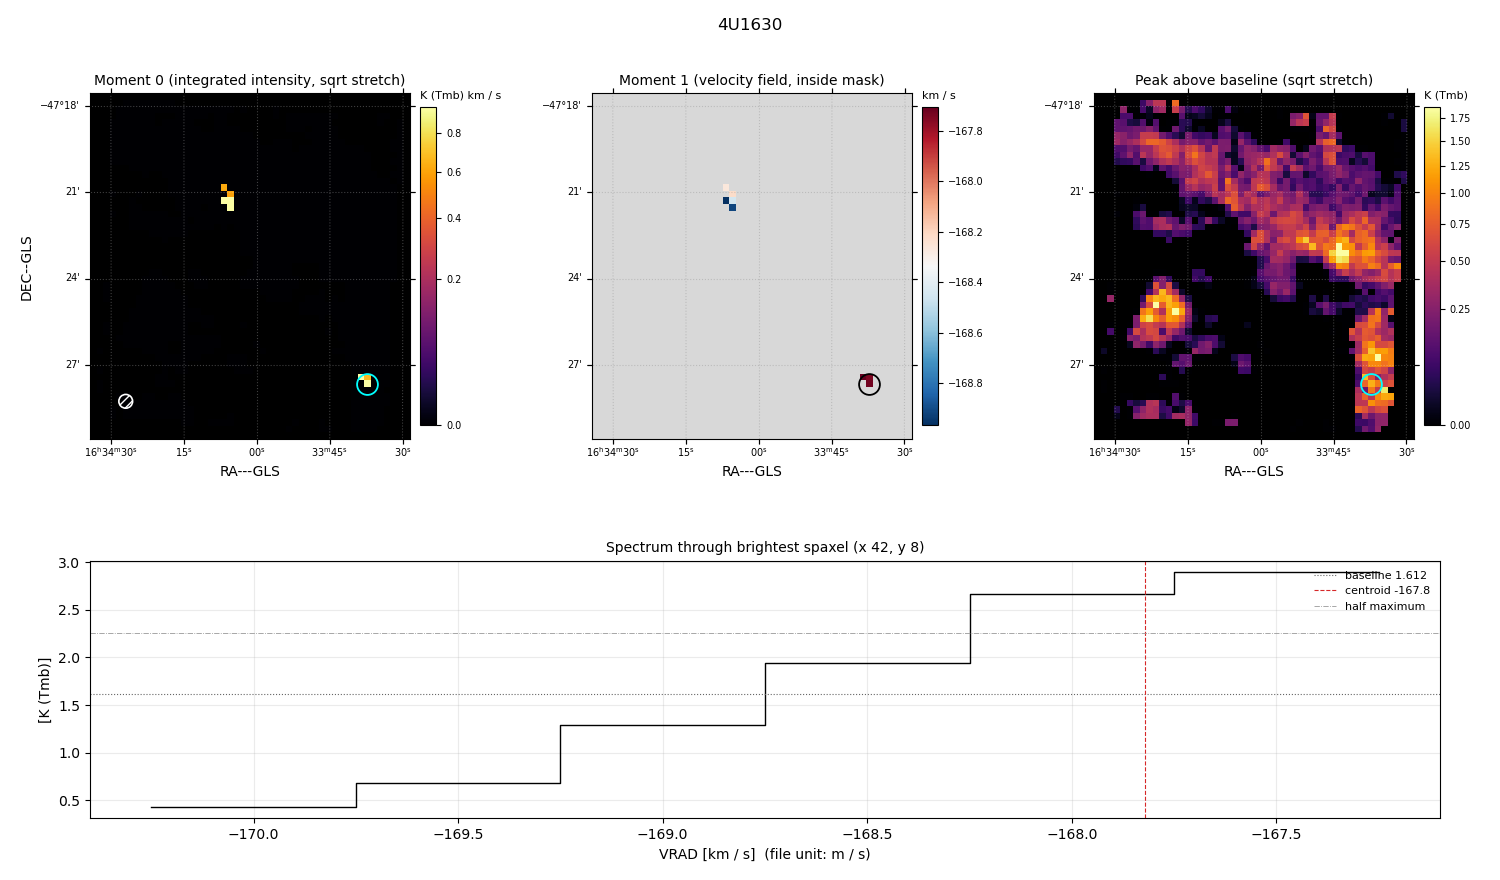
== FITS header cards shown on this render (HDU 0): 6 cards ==
OBJECT  = '4U1630      '               /
BUNIT   = 'K (Tmb)     '               /
CTYPE1  = 'RA---GLS    '               /
CTYPE2  = 'DEC--GLS    '               /
CTYPE3  = 'VRAD        '               /
NAXIS3  =                   16

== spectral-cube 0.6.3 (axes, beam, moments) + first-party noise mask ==
SpectralCube HDU 0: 16 channels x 53 x 49 spaxels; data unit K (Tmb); figure title: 4U1630
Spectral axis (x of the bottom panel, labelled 'VRAD [km / s]  (file unit: m / s)'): -174.50 .. -167.00 km / s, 16 channels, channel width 0.5 km / s
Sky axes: RA---GLS/DEC--GLS; field 11.1' x 12' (14 arcsec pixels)
Beam (drawn as the hatched ellipse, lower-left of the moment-0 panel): BMAJ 28.7 arcsec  BMIN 28.7 arcsec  BPA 0 deg
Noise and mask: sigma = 0.19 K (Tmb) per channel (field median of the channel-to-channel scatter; only 7 spaxels are free of emission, so no channel-correlation factor could be measured or applied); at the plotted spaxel too few channels lie outside the line to read the noise off the bottom panel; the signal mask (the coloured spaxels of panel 2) covers <1% of the field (5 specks smaller than half a beam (2.5 px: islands under 3 px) dropped from it)
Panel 1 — Moment 0 (line voxels x channel width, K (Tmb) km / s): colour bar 0 .. 0.946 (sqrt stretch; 0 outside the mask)
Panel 2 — Moment 1 (intensity-weighted velocity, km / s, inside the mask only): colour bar -168.97 .. -167.71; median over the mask -168.24
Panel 3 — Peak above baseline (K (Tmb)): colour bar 0 .. 1.88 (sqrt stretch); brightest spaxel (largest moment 0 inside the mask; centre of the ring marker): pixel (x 42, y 8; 0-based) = FK5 16h33m38s -47d27m45s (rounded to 2 s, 15 arcsec steps: no finer than the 14 arcsec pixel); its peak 1.28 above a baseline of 1.612
Panel 4 — spectrum at that spaxel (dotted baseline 1.612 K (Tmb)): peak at -167.50 km / s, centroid -167.8 km / s (red dashed line; intensity-weighted over the run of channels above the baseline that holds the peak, -168.75 .. -167.25 km / s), W50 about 1.0 km / s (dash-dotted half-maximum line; edge to edge of the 2 channels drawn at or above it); detected line -168.25 .. -167.25 km / s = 2 of 16 channels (12%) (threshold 4 sigma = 0.75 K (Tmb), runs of >= 2 channels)